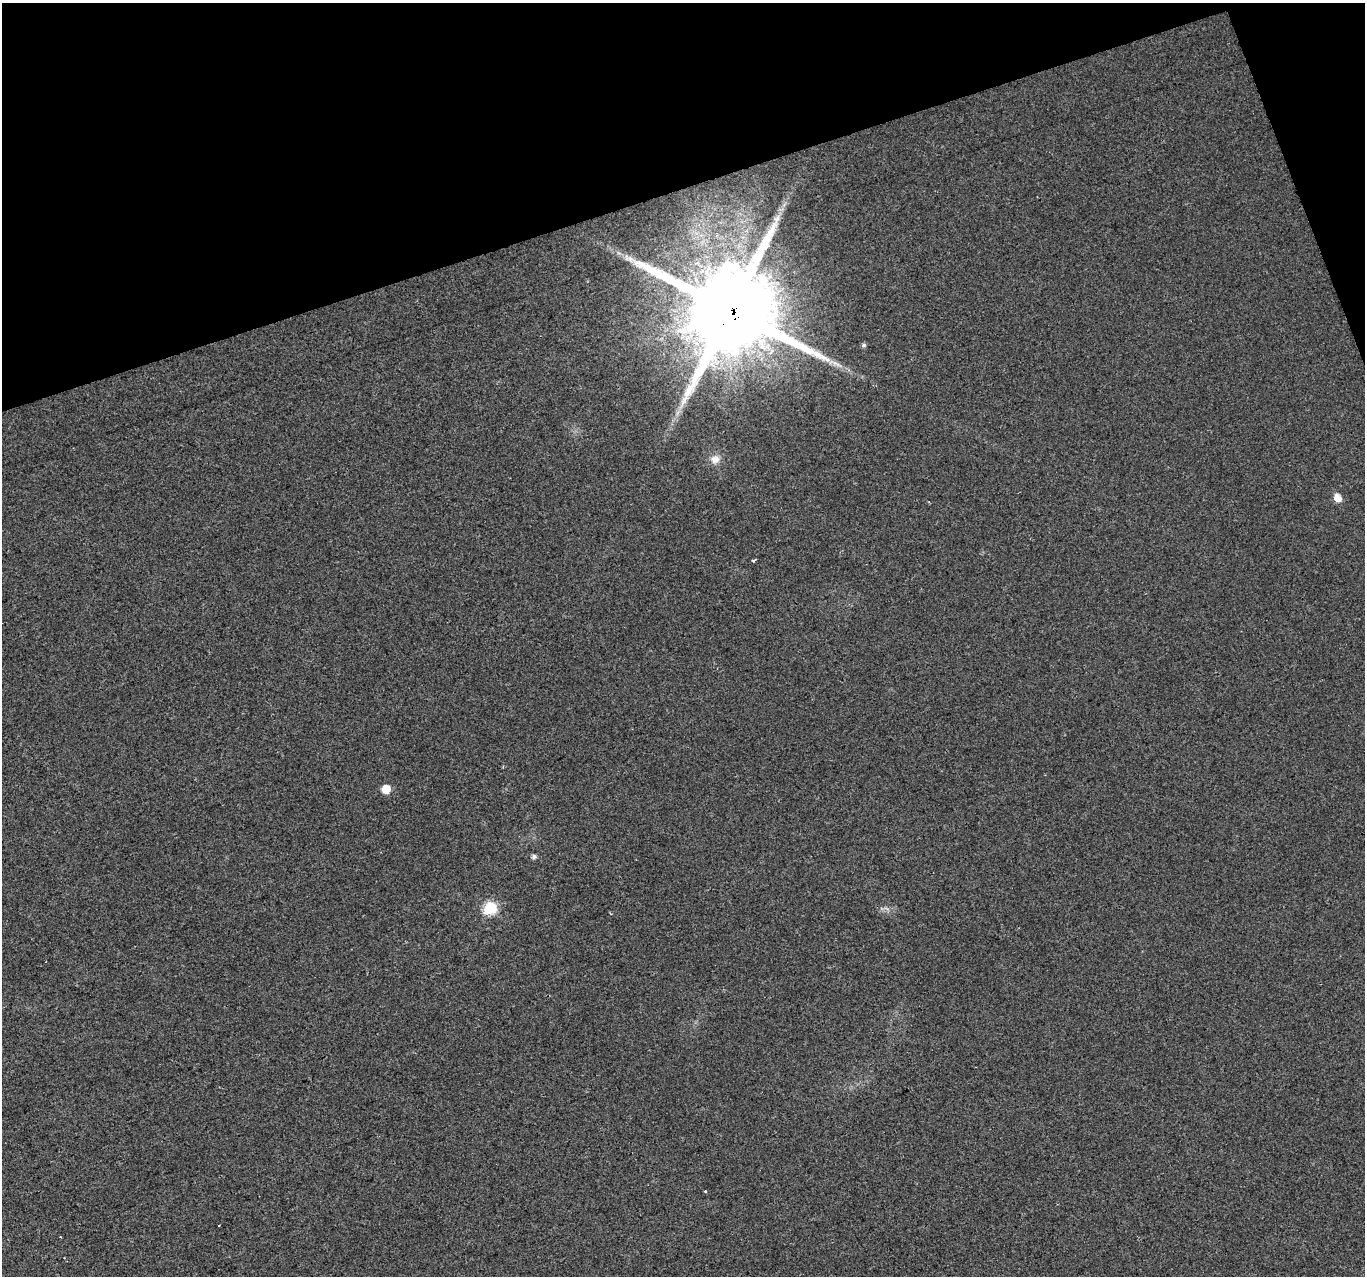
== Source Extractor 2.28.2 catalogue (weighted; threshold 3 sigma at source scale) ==
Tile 3 of 4 x 4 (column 3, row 1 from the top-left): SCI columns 2729-4091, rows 3945-5218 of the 5455 x 5287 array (HDU 1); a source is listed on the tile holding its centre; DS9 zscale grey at full resolution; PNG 1367 x 1278 px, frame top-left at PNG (2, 3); no overlay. Shown black and unused: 16% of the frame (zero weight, under 2 of 3 exposures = <1% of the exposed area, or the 3 px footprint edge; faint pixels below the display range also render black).
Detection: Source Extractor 2.28.2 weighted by HDU 2 'WHT'; one run over the whole footprint, this tile lists its part. Background 0.0183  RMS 0.006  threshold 0.0268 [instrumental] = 3 sigma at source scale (4.5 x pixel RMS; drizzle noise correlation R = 1.50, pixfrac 1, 0.0396/0.0396 arcsec/px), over >= 5 px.
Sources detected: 12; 1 cosmic-ray / hot-pixel residue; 1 long thin detection or spike segment (spike, bleed or trail) — not listed; the other 10 listed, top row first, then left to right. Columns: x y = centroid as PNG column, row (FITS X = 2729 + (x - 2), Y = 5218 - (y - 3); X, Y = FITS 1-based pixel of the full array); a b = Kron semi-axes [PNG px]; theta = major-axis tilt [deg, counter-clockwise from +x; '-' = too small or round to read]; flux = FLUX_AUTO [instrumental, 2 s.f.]
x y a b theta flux
730 310 31 30 - 7300
863 345 7 5 2 1.3
715 459 13 12 - 5.4
1337 498 9 8 - 5.2
754 560 3 3 - 1.6
386 789 8 7 - 9
534 856 6 5 - 1.7
490 908 8 8 - 35
706 1192 3 3 - 2.2
60 1237 2 2 - 0.42
Overlapping masked pixels (flux is a lower limit): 1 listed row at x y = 730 310